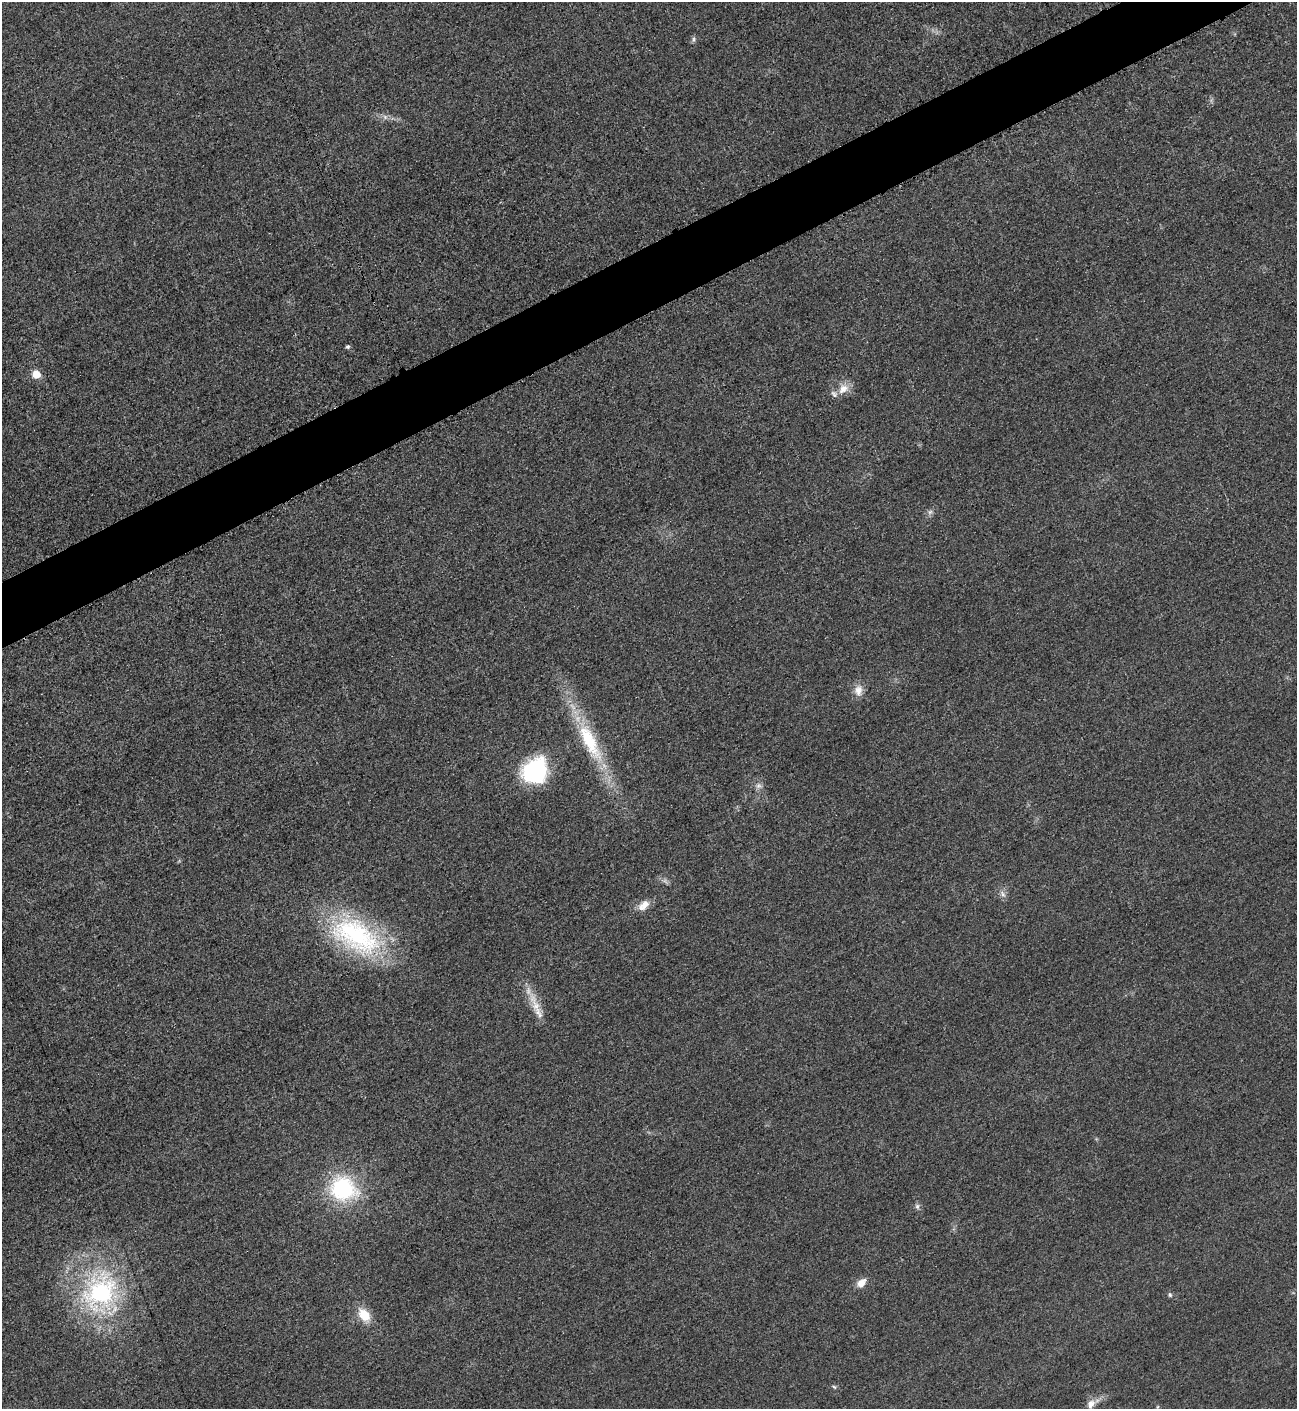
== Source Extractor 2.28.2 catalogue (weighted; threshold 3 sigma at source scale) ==
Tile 10 of 4 x 4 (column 2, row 3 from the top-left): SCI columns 1593-2887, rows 1420-2826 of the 5642 x 5652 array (HDU 1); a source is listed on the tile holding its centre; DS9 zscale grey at full resolution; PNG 1299 x 1411 px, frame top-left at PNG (2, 2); no overlay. Shown black and unused: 4% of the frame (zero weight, under 3 of 5 exposures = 1% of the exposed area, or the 3 px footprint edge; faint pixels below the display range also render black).
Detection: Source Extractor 2.28.2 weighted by HDU 2 'WHT'; one run over the whole footprint, this tile lists its part. Background 0.0193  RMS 0.0051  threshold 0.0227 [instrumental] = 3 sigma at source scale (4.5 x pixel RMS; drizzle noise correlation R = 1.50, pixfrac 1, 0.05/0.05 arcsec/px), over >= 5 px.
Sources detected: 24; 1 inside a brighter listed object's ellipse — not listed separately; the other 23 listed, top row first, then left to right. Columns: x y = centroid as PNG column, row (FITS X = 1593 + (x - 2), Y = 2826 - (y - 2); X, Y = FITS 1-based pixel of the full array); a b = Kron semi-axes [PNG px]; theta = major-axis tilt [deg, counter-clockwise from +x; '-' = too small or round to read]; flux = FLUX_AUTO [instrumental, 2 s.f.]
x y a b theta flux
694 39 9 4 85 1.1
385 117 7 5 -46 1.3
348 347 5 5 - 1
36 374 8 8 - 6.5
843 389 16 12 40 6
930 512 7 6 - 1.5
858 690 16 11 86 4.9
590 742 65 19 -63 39
535 770 31 26 45 42
759 786 9 7 13 2
1003 894 12 5 -60 2
644 905 17 10 40 5.2
356 936 71 38 -29 81
536 1006 40 10 -69 9.7
343 1189 29 25 -20 51
917 1206 8 6 -76 1.4
861 1283 12 8 44 5
100 1292 54 44 70 89
1170 1295 7 5 -74 0.93
364 1315 18 12 -55 10
834 1387 6 4 -43 0.78
1091 1404 13 9 58 4
1157 1407 6 3 71 0.57